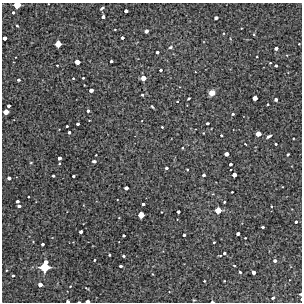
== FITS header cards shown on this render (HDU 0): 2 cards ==
NAXIS1  =                  300 / Width of image
NAXIS2  =                  300 / Height of image

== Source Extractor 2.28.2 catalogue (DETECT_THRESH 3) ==
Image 300 x 300 px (HDU 0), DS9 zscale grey, 1 PNG px = 1 image px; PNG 304 x 304 px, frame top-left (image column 1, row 300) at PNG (2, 3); no overlay
Background 4610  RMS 240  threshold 716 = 3 sigma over >= 5 px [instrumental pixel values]
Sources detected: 106; all 106 listed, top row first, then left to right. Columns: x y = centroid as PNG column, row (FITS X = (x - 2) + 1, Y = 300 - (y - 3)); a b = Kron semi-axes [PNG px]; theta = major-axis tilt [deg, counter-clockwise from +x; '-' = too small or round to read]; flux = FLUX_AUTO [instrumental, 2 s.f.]
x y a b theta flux
17 5 5 4 - 200000
102 8 4 3 - 32000
126 11 4 3 - 53000
13 12 3 3 - 27000
103 17 3 3 - 45000
216 18 4 3 - 47000
17 26 3 2 - 16000
115 29 3 2 - 9800
146 31 4 3 - 36000
254 34 4 3 - 14000
4 38 4 3 - 61000
122 38 3 3 - 41000
58 44 5 5 - 180000
299 44 3 2 - 9700
171 47 5 4 - 26000
276 48 4 3 - 57000
157 52 3 3 - 34000
111 61 3 3 - 32000
77 62 4 4 - 110000
270 63 2 2 - 12000
57 65 2 2 - 11000
276 66 3 3 - 22000
161 70 3 3 - 27000
73 78 3 2 - 13000
83 78 2 2 - 12000
143 78 5 4 - 120000
18 80 3 3 - 30000
91 90 4 4 - 67000
212 93 5 5 - 120000
142 95 3 2 - 18000
189 98 3 2 - 17000
255 98 4 4 - 94000
276 100 3 3 - 28000
177 101 4 2 - 10000
268 104 2 2 - 13000
9 106 3 3 - 43000
152 107 3 2 - 16000
88 111 3 3 - 29000
6 112 5 4 - 130000
233 114 3 3 - 23000
207 123 3 3 - 29000
78 124 3 3 - 31000
67 126 3 3 - 17000
162 127 3 3 - 15000
69 132 3 3 - 29000
203 133 3 2 - 10000
258 134 4 4 - 120000
221 135 3 2 - 19000
269 136 5 3 - 41000
293 138 2 2 - 12000
245 144 3 2 - 12000
276 144 3 2 - 17000
226 154 4 4 - 72000
288 155 4 2 - 18000
59 158 3 3 - 50000
94 161 4 3 - 37000
231 164 3 3 - 37000
166 168 3 3 - 25000
187 170 3 2 - 16000
203 175 3 3 - 39000
234 175 4 4 - 88000
53 176 3 3 - 25000
73 176 3 3 - 28000
9 178 4 3 - 52000
126 188 4 3 - 59000
232 192 3 2 - 12000
17 201 4 3 - 44000
224 202 3 2 - 15000
143 204 3 3 - 34000
19 206 4 3 - 48000
271 206 3 2 - 13000
218 210 5 5 - 170000
161 212 3 2 - 9900
178 212 3 3 - 42000
141 215 5 5 - 170000
296 222 3 3 - 28000
263 227 3 3 - 26000
81 232 4 3 - 55000
238 234 4 3 - 50000
124 235 3 3 - 25000
184 235 3 3 - 26000
245 238 2 2 - 12000
214 242 3 3 - 16000
42 244 3 3 - 30000
224 253 4 3 - 31000
109 255 3 3 - 17000
123 256 3 3 - 27000
94 260 3 2 - 16000
275 261 3 3 - 47000
234 265 3 2 - 13000
45 266 9 7 73 460000
120 266 3 3 - 32000
240 272 3 3 - 18000
254 272 4 3 - 64000
152 274 4 3 - 12000
13 276 3 2 - 21000
204 281 2 2 - 13000
224 281 2 2 - 9000
40 285 4 4 - 64000
70 286 3 2 - 10000
300 294 3 2 - 15000
273 298 3 2 - 21000
68 301 3 2 - 25000
87 301 4 3 - 61000
79 302 3 2 - 12000
212 302 4 2 - 17000
At the frame edge (FLAGS 8, measured only in part): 7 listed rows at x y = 17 5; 4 38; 300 294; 68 301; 87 301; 79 302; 212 302